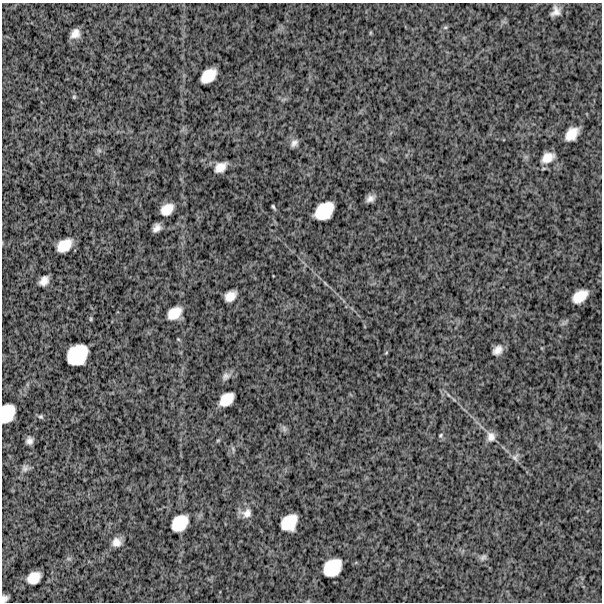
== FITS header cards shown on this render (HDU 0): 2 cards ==
NAXIS1  =                  600
NAXIS2  =                  600

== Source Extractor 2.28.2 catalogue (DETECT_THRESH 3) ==
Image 600 x 600 px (HDU 0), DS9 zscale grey, 1 PNG px = 1 image px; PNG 604 x 604 px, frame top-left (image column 1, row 600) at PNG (2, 3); no overlay
Background 1360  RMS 300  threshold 898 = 3 sigma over >= 5 px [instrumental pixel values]
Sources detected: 48; all 48 listed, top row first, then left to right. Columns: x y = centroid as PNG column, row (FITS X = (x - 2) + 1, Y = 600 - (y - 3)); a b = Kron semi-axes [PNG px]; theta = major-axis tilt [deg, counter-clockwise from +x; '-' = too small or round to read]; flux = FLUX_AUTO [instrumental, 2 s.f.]
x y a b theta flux
555 11 10 7 64 150000
445 27 6 4 1 28000
370 33 6 3 72 19000
75 34 9 7 47 150000
208 76 15 10 41 390000
74 97 5 4 - 25000
572 134 14 9 49 300000
294 143 10 8 48 96000
99 150 7 4 -1 42000
547 158 15 10 29 240000
220 167 11 8 35 210000
370 198 8 6 30 110000
273 207 6 3 -56 31000
167 209 13 9 37 270000
324 211 19 13 39 610000
157 228 8 6 47 120000
64 245 15 10 35 360000
44 281 10 7 51 150000
325 283 7 3 -53 26000
230 296 11 8 39 210000
580 296 15 9 35 350000
174 313 14 9 36 330000
91 319 6 4 83 25000
178 339 5 4 - 20000
498 350 10 7 46 140000
386 353 5 4 - 20000
77 355 20 16 45 780000
226 376 12 9 38 98000
448 395 9 3 -45 41000
226 399 14 10 41 340000
7 413 17 12 74 490000
41 417 7 6 - 38000
284 428 10 6 -64 56000
440 435 7 5 54 38000
491 437 13 11 -81 150000
218 440 6 4 19 22000
29 441 7 6 - 95000
515 457 12 9 61 100000
25 468 10 9 - 86000
246 513 16 12 6 180000
289 522 16 13 48 490000
180 523 18 13 44 480000
116 542 11 10 - 160000
483 557 10 7 47 61000
69 559 7 4 -18 34000
332 568 18 13 41 590000
34 578 12 10 36 290000
4 599 7 6 - 83000
At the frame edge (FLAGS 8, measured only in part): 2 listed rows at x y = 7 413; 4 599